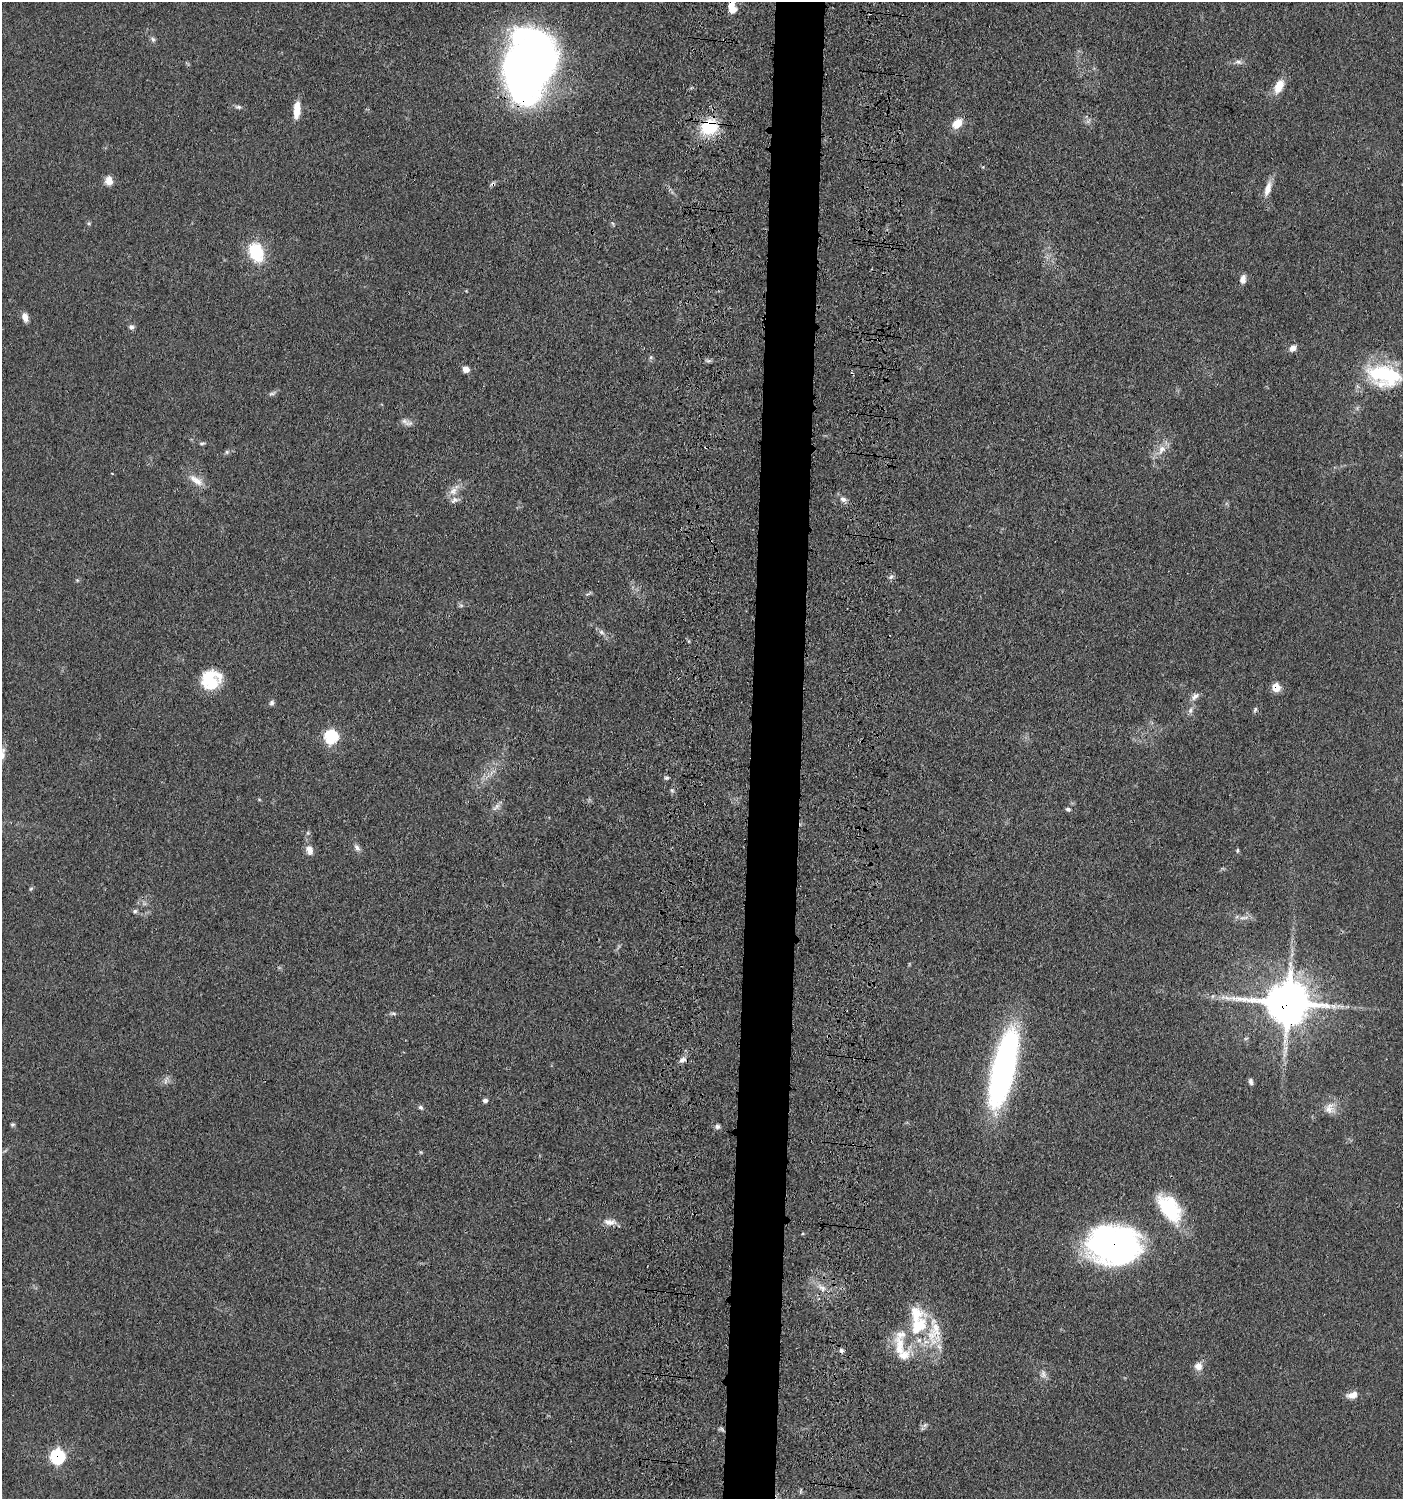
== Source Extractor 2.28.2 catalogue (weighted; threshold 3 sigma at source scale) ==
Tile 5 of 3 x 3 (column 2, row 2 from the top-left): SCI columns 1599-2999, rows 1591-3087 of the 4709 x 4683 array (HDU 1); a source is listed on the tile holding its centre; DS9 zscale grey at full resolution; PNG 1405 x 1501 px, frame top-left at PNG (2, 2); no overlay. Shown black and unused: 4% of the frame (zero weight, under 3 of 4 exposures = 9% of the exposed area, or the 3 px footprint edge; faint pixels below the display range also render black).
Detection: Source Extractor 2.28.2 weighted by HDU 2 'WHT'; one run over the whole footprint, this tile lists its part. Background 0.0597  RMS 0.005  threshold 0.0223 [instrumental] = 3 sigma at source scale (4.5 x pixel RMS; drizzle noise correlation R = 1.50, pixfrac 1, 0.05/0.05 arcsec/px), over >= 5 px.
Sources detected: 85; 1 too faint to see at this stretch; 2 cosmic-ray / hot-pixel residue — not listed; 9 inside a brighter listed object's ellipse — not listed separately; the other 73 listed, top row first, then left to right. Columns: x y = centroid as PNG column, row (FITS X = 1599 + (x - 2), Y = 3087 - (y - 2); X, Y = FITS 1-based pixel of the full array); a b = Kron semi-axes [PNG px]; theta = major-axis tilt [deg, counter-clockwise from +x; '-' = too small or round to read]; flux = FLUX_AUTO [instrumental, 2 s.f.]
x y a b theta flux
733 9 9 7 -87 5.9
153 39 8 5 -43 1.2
1238 62 10 6 -10 1.8
529 64 65 40 73 370
1279 86 16 9 65 7.7
238 107 9 5 -7 1.3
297 110 19 7 85 7.3
957 123 11 8 46 7.8
709 127 22 20 37 21
109 181 9 8 - 4.7
493 184 7 6 - 1.2
1268 188 21 8 74 5
256 252 27 19 -71 17
1243 279 11 7 78 2.8
25 317 10 6 -74 3.6
131 327 7 6 - 1.4
1293 348 9 7 45 2.5
651 357 6 5 - 0.85
466 369 7 6 - 3.1
1384 375 42 25 -14 40
272 393 11 4 13 1.2
404 421 14 7 -41 2.3
202 443 9 3 5 0.83
1162 449 16 10 57 5.2
227 452 6 5 - 0.96
196 480 23 9 -34 5.5
453 491 13 9 64 4.1
843 499 9 7 -28 2.2
891 577 7 5 45 1.2
461 605 7 4 -19 0.81
601 632 9 6 -28 1.6
210 680 21 18 -64 20
1276 687 6 6 - 11
1195 696 13 7 42 2.4
272 703 7 6 - 1.3
1255 709 7 4 63 0.9
1190 710 10 6 79 1.7
331 737 7 7 - 51
492 772 14 4 42 2.6
666 778 6 5 - 1.1
672 791 6 4 -20 0.77
259 799 5 3 - 0.5
497 806 9 5 45 1.8
1068 809 6 5 - 1.1
357 847 11 6 -60 1.9
309 850 12 9 -70 3.7
1237 850 5 4 - 0.7
31 889 6 4 31 0.67
135 911 6 5 - 0.97
1243 918 15 4 1 2.3
1288 1002 14 12 -8 2100
393 1014 10 4 -5 1
682 1060 11 7 23 2.3
1003 1068 68 18 77 200
166 1080 12 4 65 1.6
1251 1082 8 5 -81 1.4
485 1100 5 5 - 1.4
421 1107 8 5 -39 1.1
1329 1108 16 13 67 5.2
13 1124 6 4 17 0.76
717 1126 6 6 - 1.5
1169 1208 38 20 -55 30
610 1222 18 8 -5 3.6
1114 1245 43 31 -4 200
822 1288 10 7 -45 2.9
918 1326 37 19 55 26
1198 1366 11 11 - 3.5
1043 1374 10 9 - 2.4
1352 1395 14 8 14 3.8
925 1425 7 4 71 1
721 1429 8 5 -9 0.92
57 1456 8 8 - 56
801 1491 8 3 77 0.59
Overlapping masked pixels (flux is a lower limit): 8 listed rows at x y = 733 9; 529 64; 709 127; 493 184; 1276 687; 1288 1002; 1114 1245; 57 1456
Isophote crosses this tile's border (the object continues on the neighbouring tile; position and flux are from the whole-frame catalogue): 1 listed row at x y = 733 9